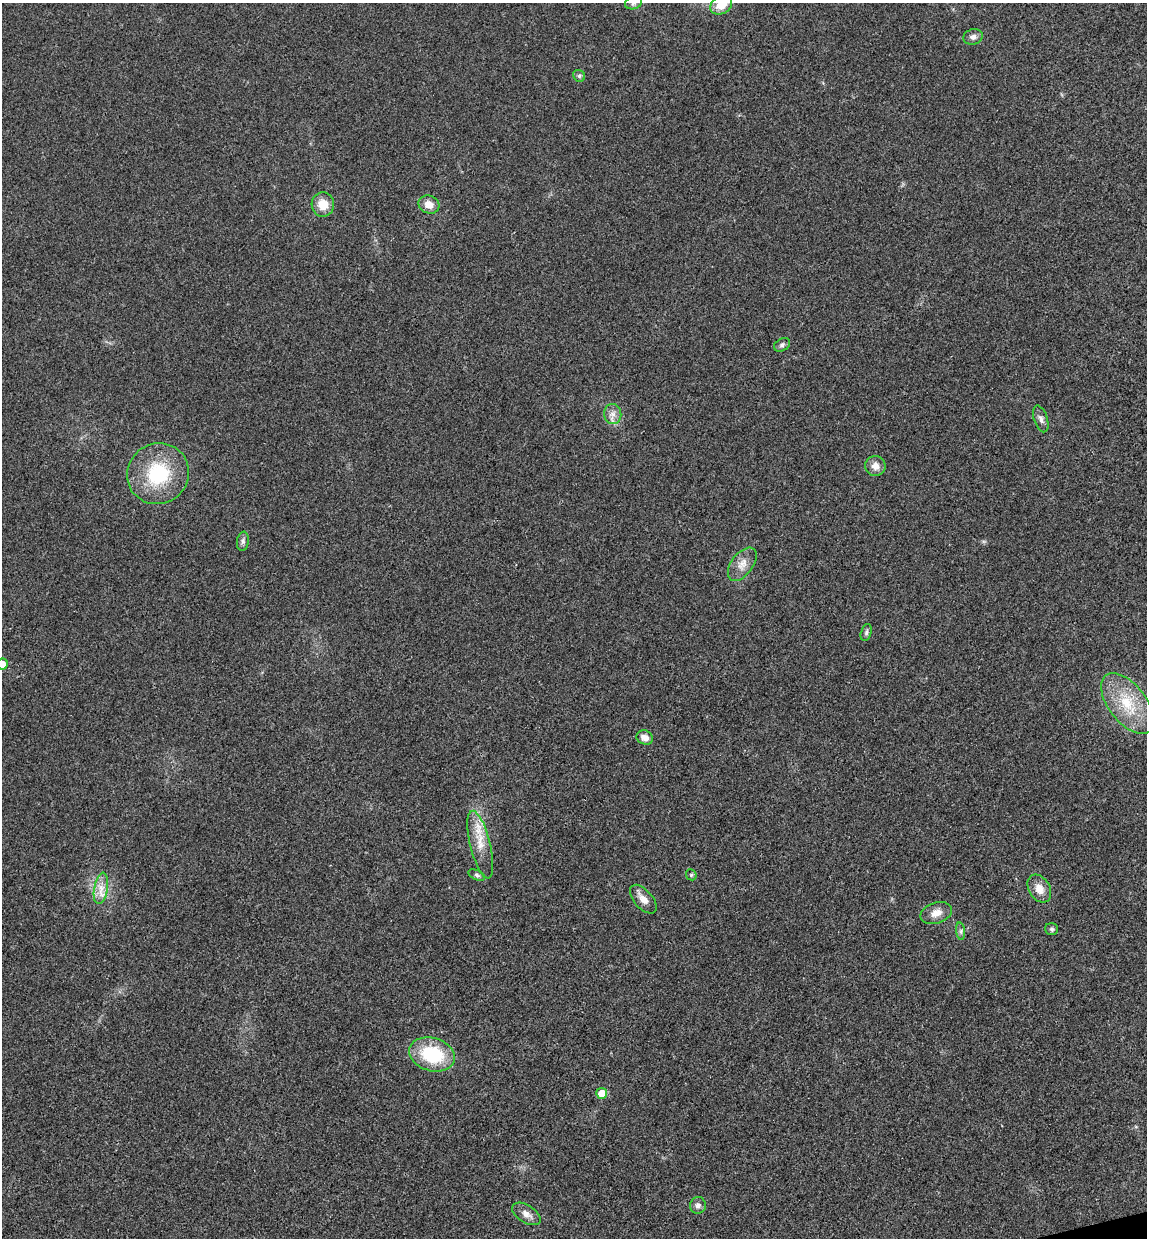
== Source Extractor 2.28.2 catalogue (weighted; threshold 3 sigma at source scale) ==
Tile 6 of 4 x 4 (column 2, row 2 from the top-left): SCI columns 1300-2444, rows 2532-3767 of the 5004 x 5061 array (HDU 1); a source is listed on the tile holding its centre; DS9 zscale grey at full resolution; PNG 1149 x 1240 px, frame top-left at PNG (2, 3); each listed source drawn as its Kron ellipse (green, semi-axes under 4 px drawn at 4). Shown black and unused: <1% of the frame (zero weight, under 3 of 4 exposures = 6% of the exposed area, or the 3 px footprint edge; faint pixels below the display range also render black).
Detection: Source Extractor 2.28.2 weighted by HDU 2 'WHT'; one run over the whole footprint, this tile lists its part. Background 0.0185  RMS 0.0064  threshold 0.0287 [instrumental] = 3 sigma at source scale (4.5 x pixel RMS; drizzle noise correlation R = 1.50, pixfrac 1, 0.05/0.05 arcsec/px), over >= 5 px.
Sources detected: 30; all 30 listed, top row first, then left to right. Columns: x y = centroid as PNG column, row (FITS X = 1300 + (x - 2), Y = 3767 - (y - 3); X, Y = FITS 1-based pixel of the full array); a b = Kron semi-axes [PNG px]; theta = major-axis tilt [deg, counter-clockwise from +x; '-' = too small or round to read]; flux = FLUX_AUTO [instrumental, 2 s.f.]
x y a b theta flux
633 3 8 6 17 1.9
721 5 12 8 30 9.4
973 37 10 7 18 2.5
579 76 6 5 - 1.3
323 204 12 11 - 9.2
429 205 11 9 -24 6.6
782 345 8 6 29 1.8
613 414 10 8 -84 3.9
1041 419 14 7 -72 2.8
875 466 10 10 - 5
158 474 31 30 - 40
243 541 9 6 82 2
742 564 19 10 53 6.8
866 632 9 5 74 1.4
2 664 5 5 - 7.8
1128 703 36 19 -52 27
645 737 8 7 - 5
480 845 35 10 -76 13
477 875 9 5 -25 1.4
691 875 6 5 - 0.94
101 888 16 6 80 5.8
1039 889 15 10 -59 7.1
643 899 17 9 -48 5.5
936 913 16 10 17 6.3
1052 929 6 6 - 1.3
961 931 9 4 -82 1.5
432 1054 23 16 -17 38
602 1093 5 5 - 9.6
698 1205 8 8 - 2.5
526 1214 16 8 -33 4.4
Isophote crosses this tile's border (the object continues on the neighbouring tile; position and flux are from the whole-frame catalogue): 3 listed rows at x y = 633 3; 721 5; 2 664